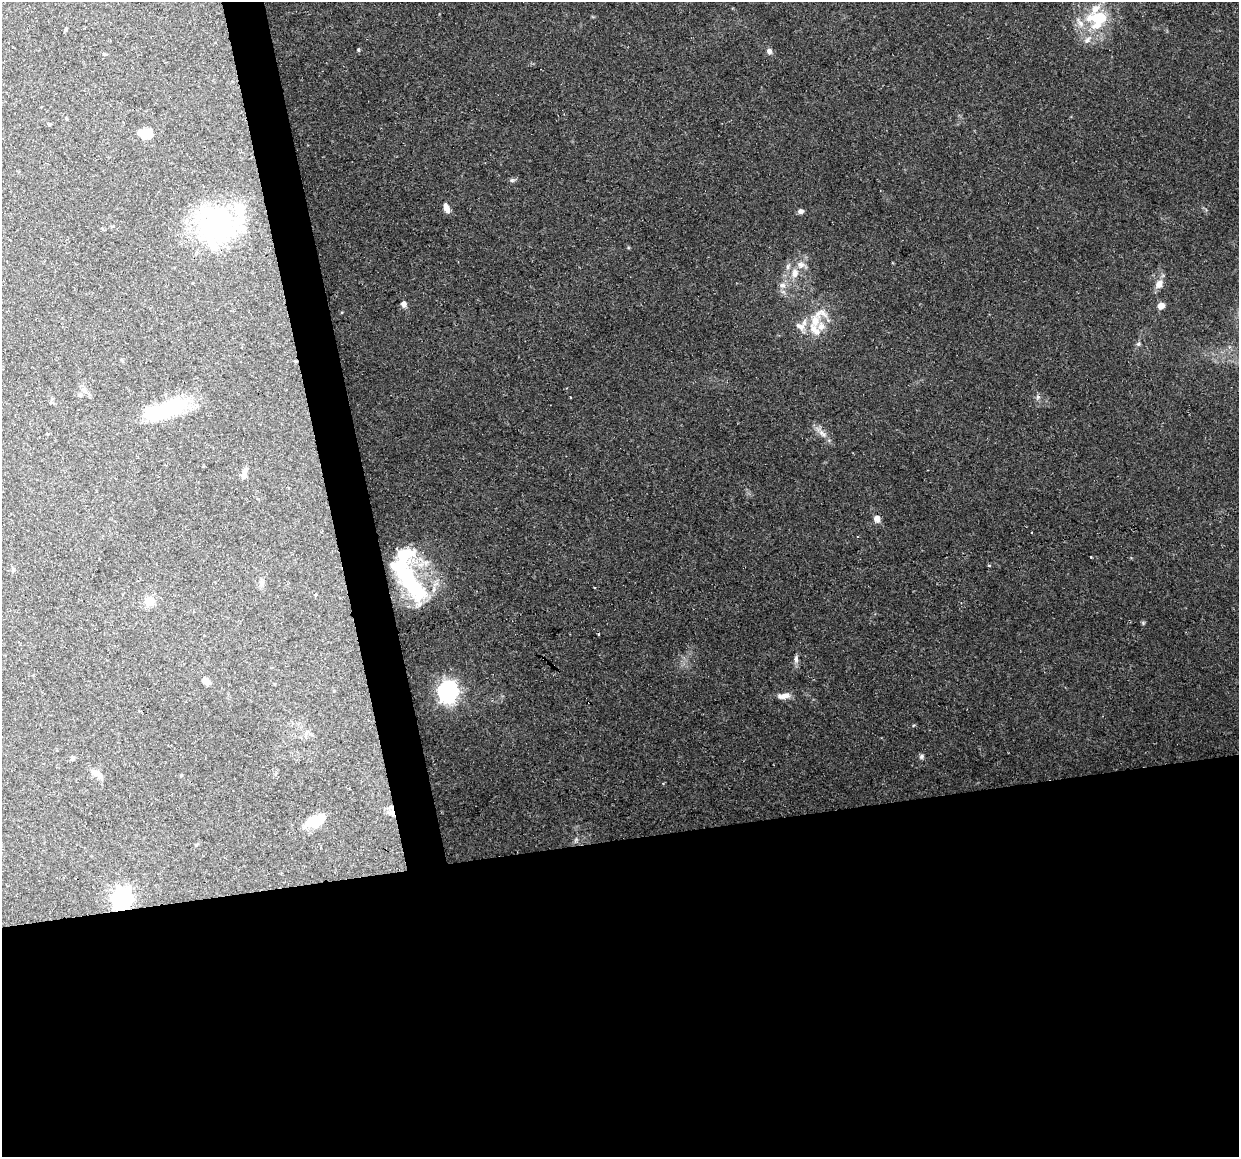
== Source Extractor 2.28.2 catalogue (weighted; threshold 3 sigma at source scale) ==
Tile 15 of 4 x 4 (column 3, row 4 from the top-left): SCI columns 2476-3712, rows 82-1236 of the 4950 x 4733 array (HDU 1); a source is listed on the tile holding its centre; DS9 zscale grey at full resolution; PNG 1241 x 1159 px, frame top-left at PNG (2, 2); no overlay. Shown black and unused: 30% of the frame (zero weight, under 2 of 3 exposures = <1% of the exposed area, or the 3 px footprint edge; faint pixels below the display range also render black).
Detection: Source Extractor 2.28.2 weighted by HDU 2 'WHT'; one run over the whole footprint, this tile lists its part. Background 0.15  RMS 0.0064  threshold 0.0286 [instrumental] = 3 sigma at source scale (4.5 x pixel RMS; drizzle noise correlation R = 1.50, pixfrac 1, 0.0396/0.0396 arcsec/px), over >= 5 px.
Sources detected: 64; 2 inside a brighter object's white glare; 1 cosmic-ray / hot-pixel residue — not listed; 14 inside a brighter listed object's ellipse — not listed separately; the other 47 listed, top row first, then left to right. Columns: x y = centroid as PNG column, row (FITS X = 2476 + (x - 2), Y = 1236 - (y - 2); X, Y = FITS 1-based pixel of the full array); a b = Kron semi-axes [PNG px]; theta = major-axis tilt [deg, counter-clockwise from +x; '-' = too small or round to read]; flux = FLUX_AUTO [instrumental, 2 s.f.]
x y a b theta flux
1097 19 28 17 0 23
66 29 6 4 72 0.67
1087 40 14 7 46 4.4
358 50 6 4 -88 0.82
769 51 7 6 - 2.7
105 54 6 3 -34 0.73
144 133 17 10 7 8.3
512 180 6 5 - 1.3
447 208 10 5 -69 5.8
800 211 6 5 - 2.6
216 221 53 44 28 90
795 273 14 9 81 6.4
1159 284 12 9 61 5.3
782 285 9 8 - 3.1
404 304 7 6 - 3.2
1161 306 7 6 - 4.9
821 313 24 14 1 11
815 330 21 10 -45 8.9
1138 344 6 5 - 1.2
84 390 11 6 -40 2.6
80 395 6 5 - 1.3
1038 397 6 6 - 1.5
168 409 54 18 24 44
822 433 15 7 -43 4.7
244 473 16 6 73 3.7
877 519 8 7 - 4.2
1091 557 3 2 - 0.81
426 562 13 10 -10 7
989 566 5 3 - 0.58
13 570 6 5 - 1.1
262 583 9 5 61 1.9
412 584 43 17 -56 70
594 588 3 2 - 0.77
316 594 3 3 - 9.7
149 601 8 7 - 10
1143 623 5 5 - 0.78
796 659 11 6 -90 2.4
206 681 11 7 -33 2.5
448 691 9 8 - 290
784 696 16 7 8 5.1
921 756 7 6 - 1.5
72 758 6 5 - 1.1
96 773 16 7 -33 5.6
392 812 11 10 - 4.5
316 820 19 11 21 18
576 839 5 5 - 1.2
122 898 8 7 - 290
Overlapping masked pixels (flux is a lower limit): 2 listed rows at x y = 392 812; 122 898
Unlisted compact peaks at least as high as the median listed source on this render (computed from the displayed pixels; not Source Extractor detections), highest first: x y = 342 312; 628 248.